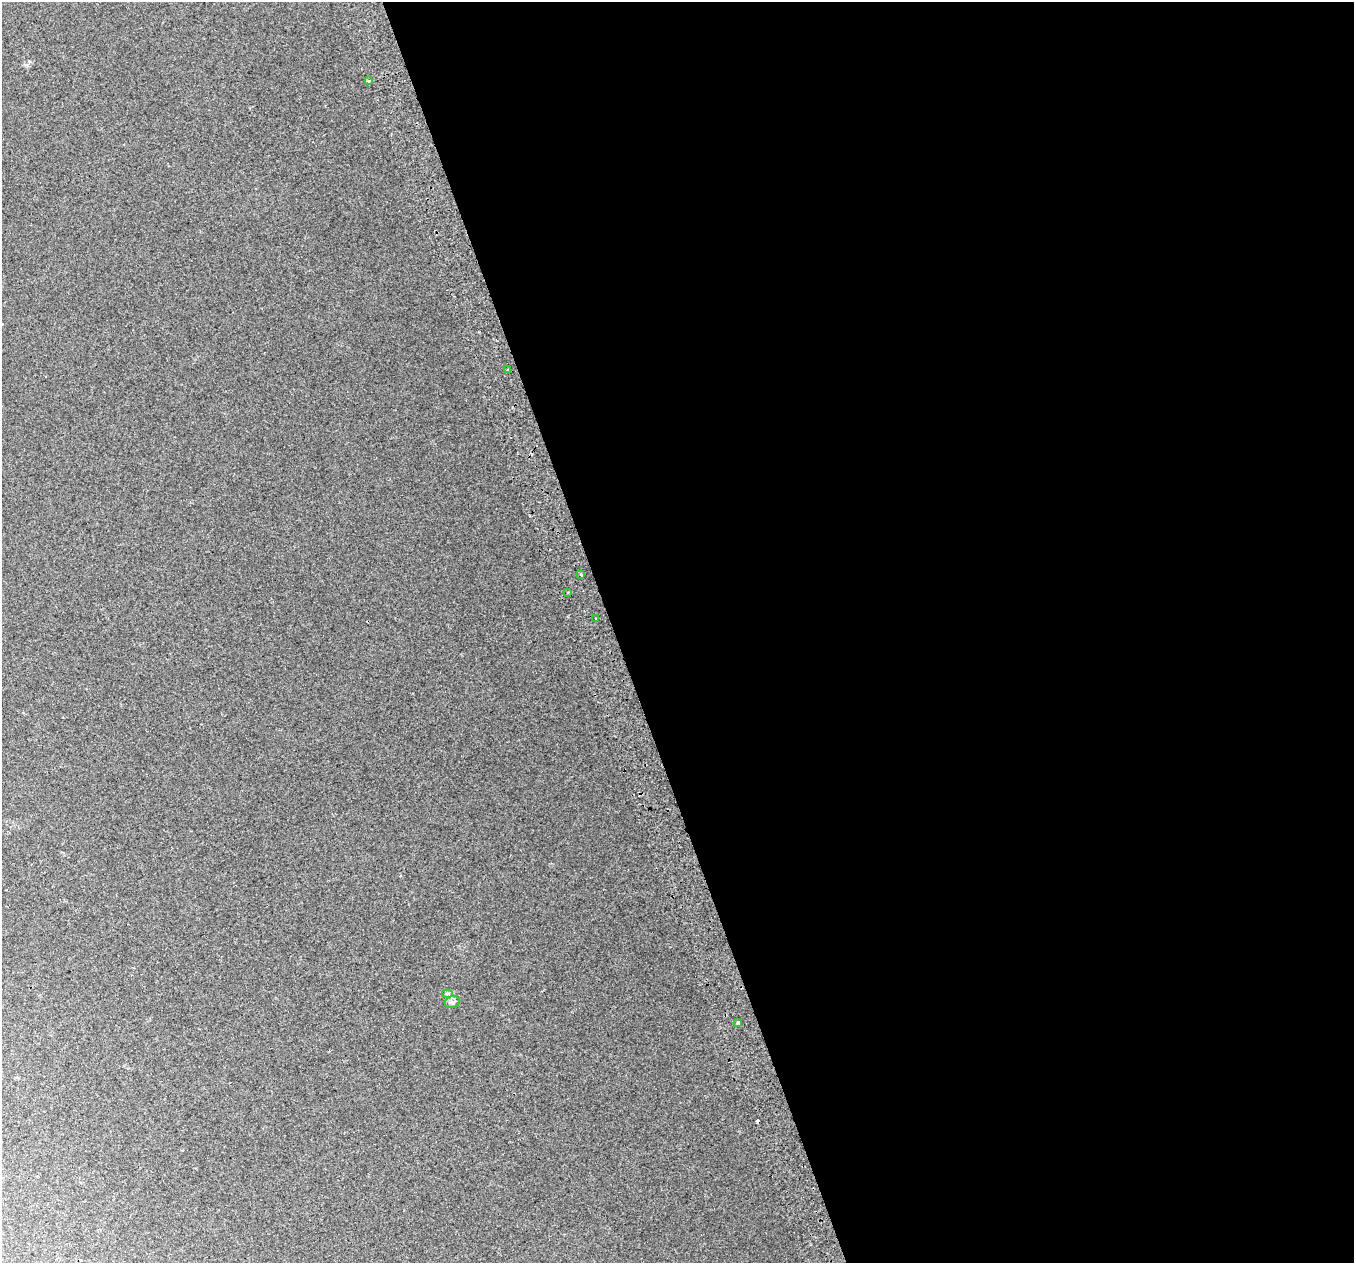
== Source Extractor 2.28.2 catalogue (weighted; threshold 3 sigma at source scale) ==
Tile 8 of 4 x 4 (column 4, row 2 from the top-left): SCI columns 4100-5451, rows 2658-3918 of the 5491 x 5261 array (HDU 1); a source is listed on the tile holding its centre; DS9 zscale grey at full resolution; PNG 1356 x 1265 px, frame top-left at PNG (2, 2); each listed source drawn as its Kron ellipse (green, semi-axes under 4 px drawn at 4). Shown black and unused: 55% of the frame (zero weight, under 2 of 3 exposures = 3% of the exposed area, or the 3 px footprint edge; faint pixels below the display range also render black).
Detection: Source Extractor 2.28.2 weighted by HDU 2 'WHT'; one run over the whole footprint, this tile lists its part. Background 0.0669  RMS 0.013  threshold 0.0591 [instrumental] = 3 sigma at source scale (4.5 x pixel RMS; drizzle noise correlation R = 1.50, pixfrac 1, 0.0396/0.0396 arcsec/px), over >= 5 px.
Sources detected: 10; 2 cosmic-ray / hot-pixel residue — neither listed nor drawn; the other 8 listed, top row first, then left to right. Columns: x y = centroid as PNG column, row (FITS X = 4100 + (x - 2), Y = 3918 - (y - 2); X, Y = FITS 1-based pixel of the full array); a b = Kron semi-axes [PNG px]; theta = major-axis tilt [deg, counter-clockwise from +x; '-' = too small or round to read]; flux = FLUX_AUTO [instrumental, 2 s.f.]
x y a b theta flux
369 81 3 3 - 4.6
507 370 3 2 - 2.7
581 575 3 3 - 4.4
568 592 3 2 - 1.7
596 619 3 3 - 3.3
447 993 6 4 0 2.1
452 1002 8 6 20 3.6
738 1022 3 3 - 6.2